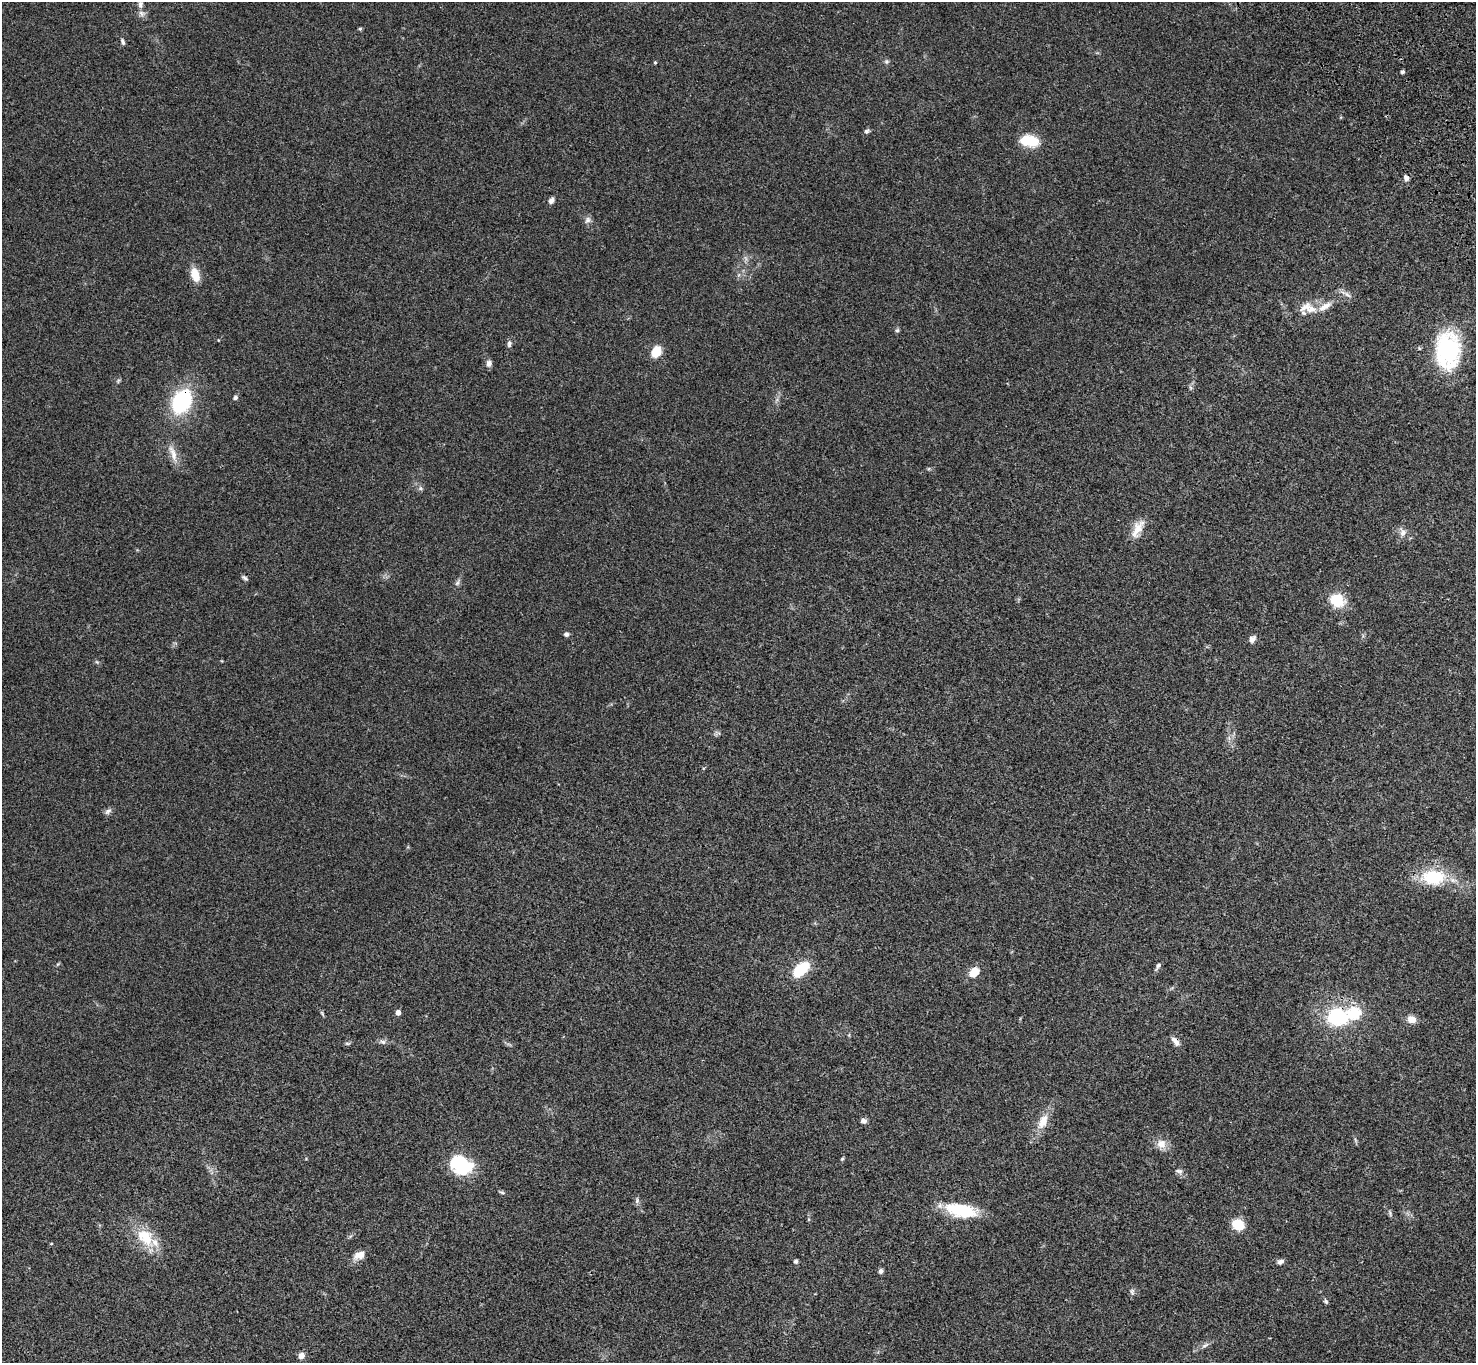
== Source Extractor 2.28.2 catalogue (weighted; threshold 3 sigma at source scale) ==
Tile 10 of 4 x 4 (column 2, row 3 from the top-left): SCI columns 1576-3049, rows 1743-3103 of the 6096 x 6070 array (HDU 1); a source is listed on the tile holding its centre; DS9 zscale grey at full resolution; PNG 1478 x 1365 px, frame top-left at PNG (2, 2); no overlay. Shown black and unused: <1% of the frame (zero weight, under 3 of 4 exposures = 6% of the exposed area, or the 3 px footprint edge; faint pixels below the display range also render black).
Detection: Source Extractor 2.28.2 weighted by HDU 2 'WHT'; one run over the whole footprint, this tile lists its part. Background 0.0448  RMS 0.0054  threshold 0.0245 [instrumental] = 3 sigma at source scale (4.5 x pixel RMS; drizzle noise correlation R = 1.50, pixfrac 1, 0.05/0.05 arcsec/px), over >= 5 px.
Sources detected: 68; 3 inside a brighter listed object's ellipse — not listed separately; the other 65 listed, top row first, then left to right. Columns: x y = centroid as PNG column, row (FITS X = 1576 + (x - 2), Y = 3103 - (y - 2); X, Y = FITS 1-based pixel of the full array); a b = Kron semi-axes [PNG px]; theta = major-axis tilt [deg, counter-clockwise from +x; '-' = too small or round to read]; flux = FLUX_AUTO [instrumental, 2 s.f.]
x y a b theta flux
140 4 11 7 -90 2.6
360 29 5 4 - 0.66
123 42 8 5 -69 1.2
655 62 4 3 - 0.62
886 62 7 6 - 1.1
1402 72 4 3 - 1.2
867 131 8 6 33 1.1
1029 141 20 11 -9 15
1406 178 7 6 - 1.7
551 200 8 5 57 2
588 220 10 7 54 1.8
195 275 15 9 -73 8.5
1347 295 11 5 -41 1.9
1311 309 18 12 -9 6.7
897 330 6 5 - 0.87
509 344 10 6 79 1.5
1448 350 37 25 -90 57
656 352 9 7 62 12
489 363 9 7 -89 2
118 381 7 4 57 0.75
235 397 6 5 - 1.2
181 401 21 14 61 54
173 453 28 7 -71 5.3
420 488 7 4 -89 0.94
1138 529 26 11 62 7.1
1403 533 11 9 -80 3
245 578 8 4 -35 1.1
457 583 9 5 60 1.3
1337 600 20 16 -26 12
566 634 6 5 - 1.4
1252 639 9 7 51 2.1
108 811 11 6 39 1.6
1433 877 32 19 1 24
1158 966 9 5 58 1.4
801 969 14 8 42 24
974 972 10 7 49 8.9
398 1012 4 4 - 3.1
322 1013 10 3 -51 0.79
1354 1013 7 7 - 35
1337 1017 21 17 6 34
1412 1019 9 8 - 4.8
1175 1041 12 6 -52 3.1
383 1042 8 6 -15 1.5
347 1043 8 4 7 0.83
864 1121 8 6 -14 1.6
1043 1121 20 10 64 7.9
1161 1144 12 12 - 4.9
842 1159 5 4 - 0.62
461 1165 26 20 -29 26
1179 1171 11 6 -11 1.7
502 1192 8 4 -10 0.77
637 1200 9 5 80 1.2
961 1210 36 14 -12 23
1390 1213 9 4 -67 1
1238 1225 11 9 -30 12
145 1237 29 19 -47 16
51 1244 5 3 - 0.39
359 1255 14 9 20 4.7
796 1261 5 5 - 1
1280 1262 9 6 24 1.5
881 1271 6 5 - 1.4
1132 1292 9 6 -84 1.4
1326 1301 8 4 -69 0.9
1205 1345 11 5 21 1.7
301 1356 8 7 - 2.5
Overlapping masked pixels (flux is a lower limit): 3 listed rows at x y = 181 401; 1337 1017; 1175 1041